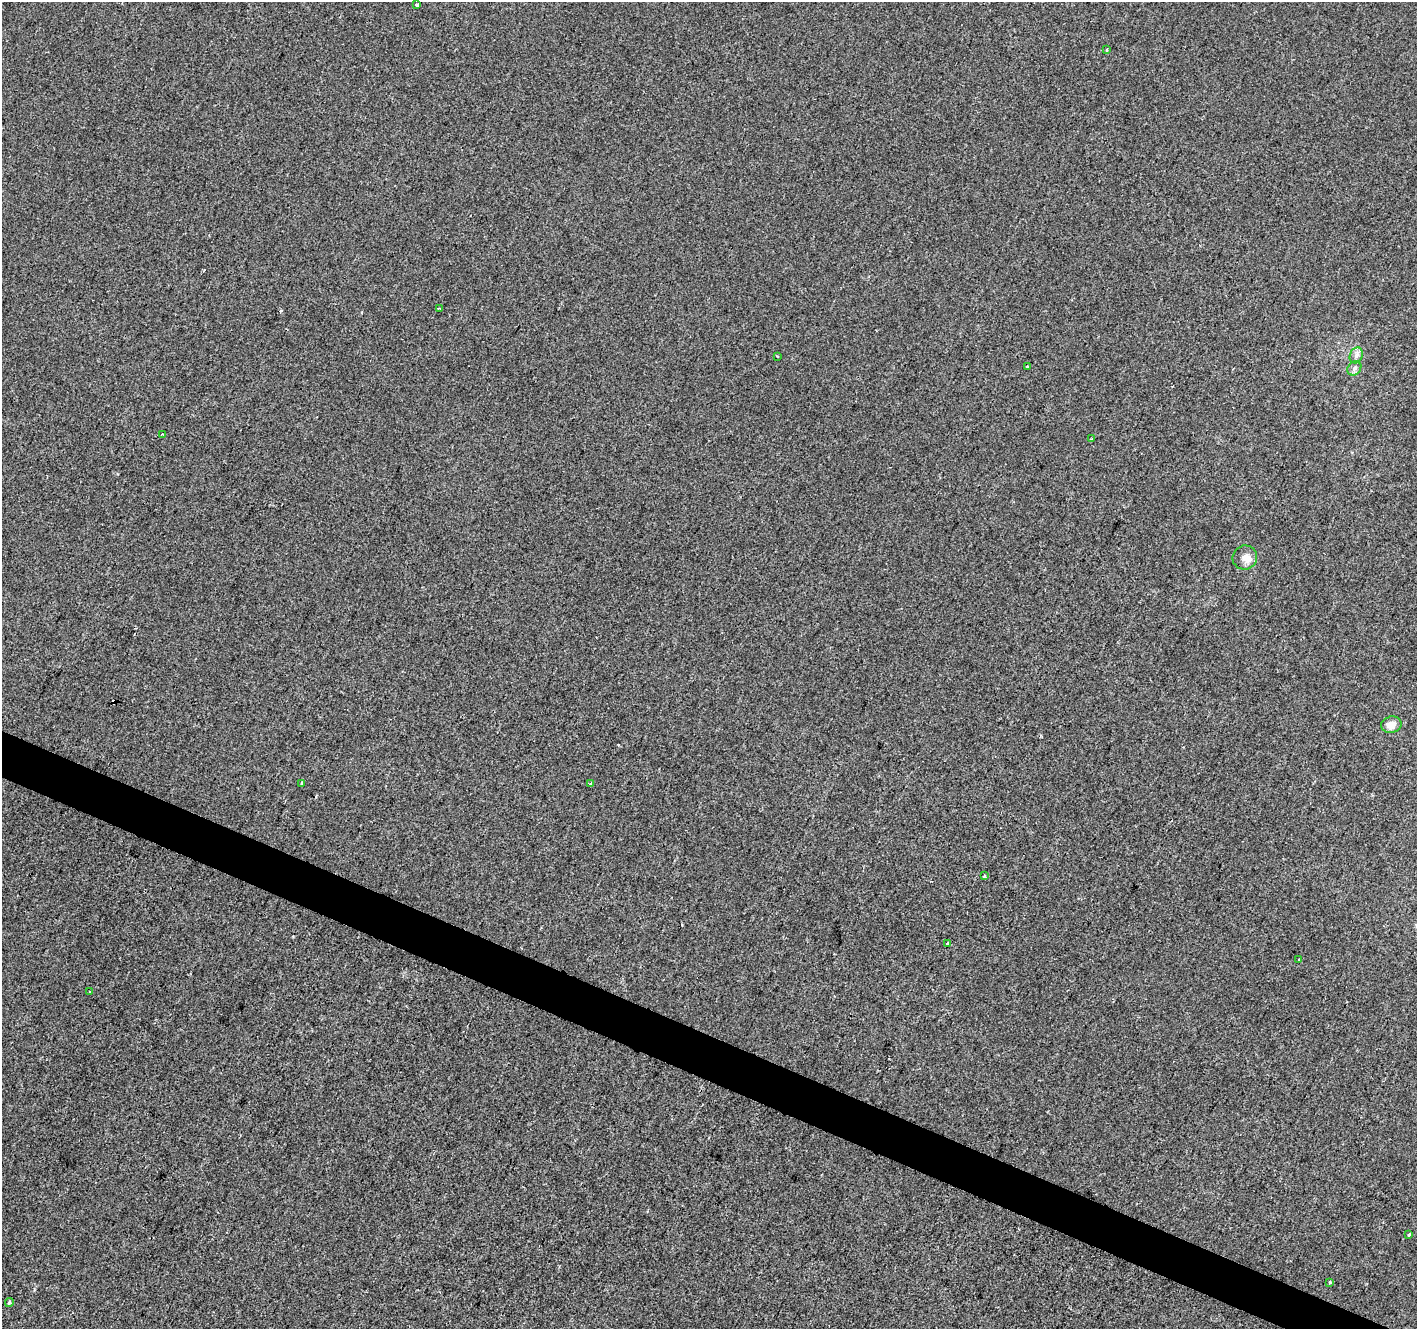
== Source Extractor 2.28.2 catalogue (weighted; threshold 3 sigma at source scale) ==
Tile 6 of 4 x 4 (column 2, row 2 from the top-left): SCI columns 1422-2836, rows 2924-4250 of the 5667 x 5782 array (HDU 1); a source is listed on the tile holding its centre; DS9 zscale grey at full resolution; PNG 1419 x 1331 px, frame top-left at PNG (2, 2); each listed source drawn as its Kron ellipse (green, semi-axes under 4 px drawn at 4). Shown black and unused: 3% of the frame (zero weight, under 2 of 3 exposures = <1% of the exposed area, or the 3 px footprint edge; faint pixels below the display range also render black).
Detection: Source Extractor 2.28.2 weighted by HDU 2 'WHT'; one run over the whole footprint, this tile lists its part. Background -6.41e-04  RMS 0.0041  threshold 0.0186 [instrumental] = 3 sigma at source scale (4.5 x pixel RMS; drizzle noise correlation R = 1.50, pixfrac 1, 0.0396/0.0396 arcsec/px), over >= 5 px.
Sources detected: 24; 3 cosmic-ray / hot-pixel residue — neither listed nor drawn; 1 inside a brighter listed object's ellipse — not listed separately; the other 20 listed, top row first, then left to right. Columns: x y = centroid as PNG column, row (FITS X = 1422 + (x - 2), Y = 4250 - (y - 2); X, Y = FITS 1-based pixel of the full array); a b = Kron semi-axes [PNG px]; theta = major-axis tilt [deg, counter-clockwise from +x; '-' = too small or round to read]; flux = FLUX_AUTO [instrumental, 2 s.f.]
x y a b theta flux
417 5 4 3 - 0.87
1107 50 3 3 - 0.73
439 308 2 2 - 0.36
1356 355 8 6 69 1.3
777 356 3 2 - 0.34
1027 367 3 2 - 0.54
1354 368 8 6 49 1.2
162 434 3 3 - 0.4
1092 439 4 3 - 0.5
1245 558 12 12 - 3
1391 725 10 8 12 3.3
301 783 3 3 - 0.57
590 784 4 3 - 0.4
984 876 3 3 - 1.5
947 944 3 3 - 2.2
1299 960 4 3 - 1
90 992 3 3 - 1.3
1409 1235 4 2 - 0.55
1330 1282 3 3 - 1
9 1303 4 4 - 1